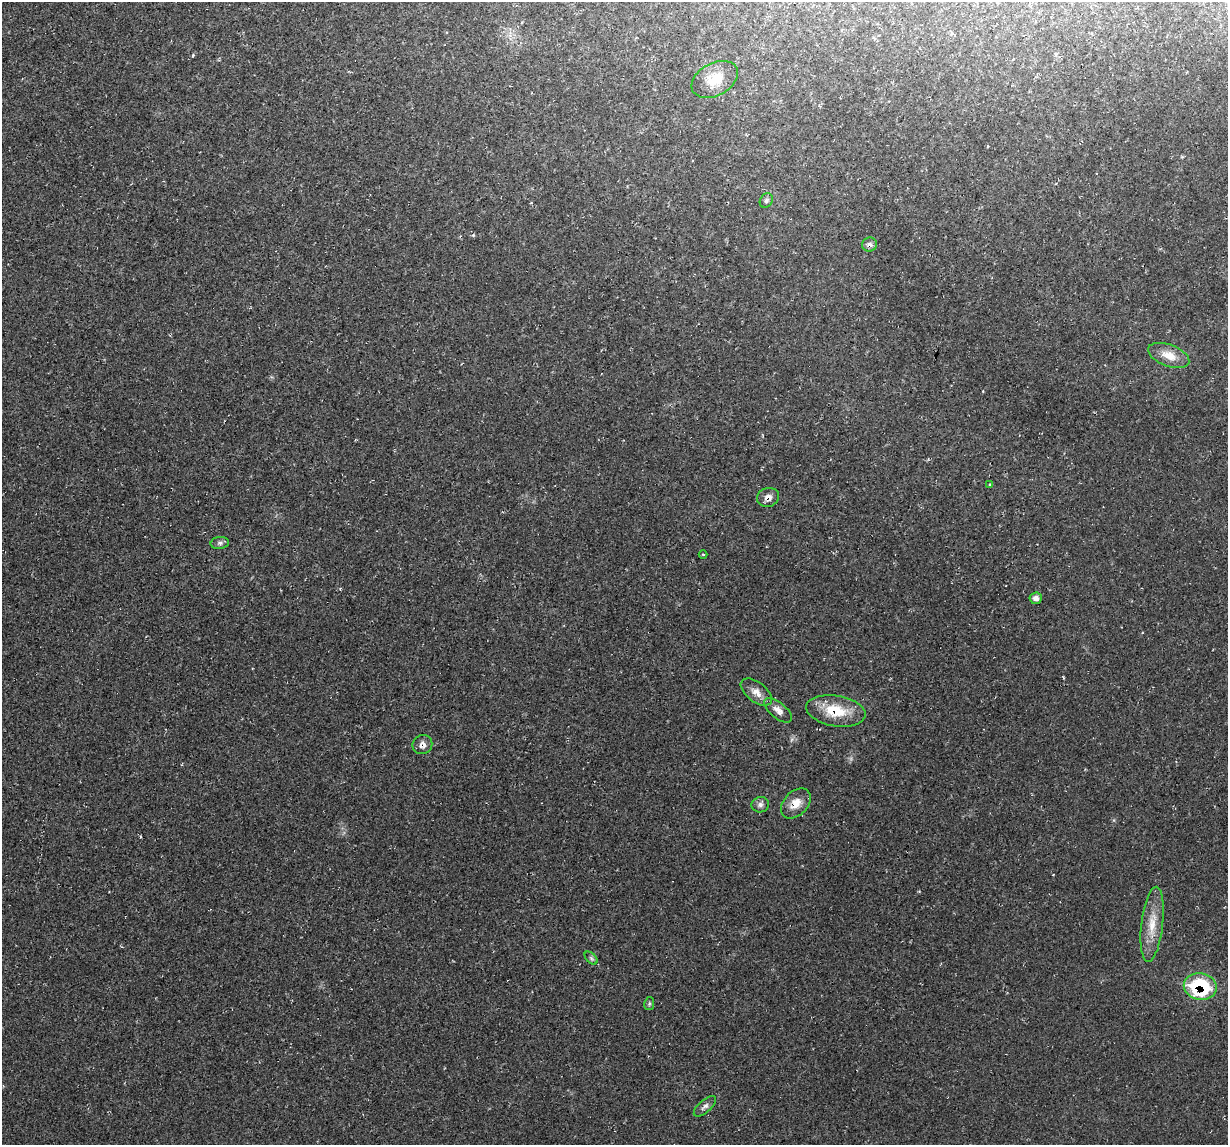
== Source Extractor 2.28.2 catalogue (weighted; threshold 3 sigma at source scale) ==
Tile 10 of 4 x 4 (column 2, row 3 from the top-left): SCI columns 1227-2452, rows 1261-2403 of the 4905 x 4926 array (HDU 1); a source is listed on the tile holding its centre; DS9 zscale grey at full resolution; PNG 1230 x 1147 px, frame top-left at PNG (2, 2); each listed source drawn as its Kron ellipse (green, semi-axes under 4 px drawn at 4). Shown black and unused: <1% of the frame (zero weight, under 2 of 3 exposures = <1% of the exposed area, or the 3 px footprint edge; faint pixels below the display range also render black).
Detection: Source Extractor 2.28.2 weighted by HDU 2 'WHT'; one run over the whole footprint, this tile lists its part. Background 0.0197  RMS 0.006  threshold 0.0268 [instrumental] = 3 sigma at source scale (4.5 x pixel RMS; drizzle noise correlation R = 1.50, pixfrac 1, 0.05/0.05 arcsec/px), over >= 5 px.
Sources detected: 20; all 20 listed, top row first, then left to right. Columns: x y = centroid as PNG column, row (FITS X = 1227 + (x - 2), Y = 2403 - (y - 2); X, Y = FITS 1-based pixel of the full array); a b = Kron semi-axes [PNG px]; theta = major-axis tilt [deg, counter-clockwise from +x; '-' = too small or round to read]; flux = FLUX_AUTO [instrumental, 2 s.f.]
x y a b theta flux
715 79 25 16 28 11
766 201 7 6 - 1.4
870 245 7 7 - 2.2
1169 355 21 11 -21 8.8
990 485 3 3 - 1.6
768 497 11 9 15 4
220 543 9 6 6 1.9
703 554 4 3 - 0.6
1036 598 6 6 - 2.7
756 692 18 9 -38 5.5
778 710 17 8 -40 4.1
836 711 30 15 -10 20
422 744 10 9 - 3.5
796 803 17 12 45 8.1
760 805 8 7 - 2.3
1152 924 38 11 84 13
591 958 8 4 -45 1.3
1200 986 16 13 -11 46
649 1004 6 5 - 0.97
705 1106 14 6 41 2.5
Overlapping masked pixels (flux is a lower limit): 5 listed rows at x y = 870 245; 768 497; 836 711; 422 744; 1200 986